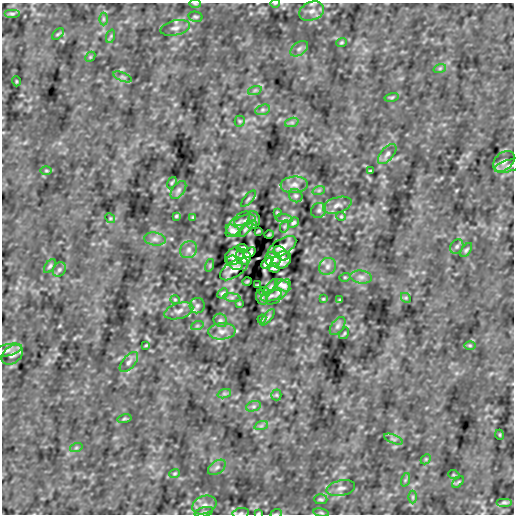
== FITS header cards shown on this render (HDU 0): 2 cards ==
NAXIS1  =                  512
NAXIS2  =                  512

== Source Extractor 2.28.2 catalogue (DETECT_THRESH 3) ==
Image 512 x 512 px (HDU 0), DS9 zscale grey, 1 PNG px = 1 image px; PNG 516 x 516 px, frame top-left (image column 1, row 512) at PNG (2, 3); each listed source drawn as its Kron ellipse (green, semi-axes under 4 px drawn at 4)
Background -3.63e-06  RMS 1.9e-04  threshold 5.61e-04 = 3 sigma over >= 5 px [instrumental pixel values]
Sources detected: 124; all 124 listed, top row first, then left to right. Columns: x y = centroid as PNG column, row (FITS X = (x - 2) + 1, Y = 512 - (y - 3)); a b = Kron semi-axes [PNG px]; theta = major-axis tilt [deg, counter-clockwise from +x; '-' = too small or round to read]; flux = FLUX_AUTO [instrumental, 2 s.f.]
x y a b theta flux
275 3 5 3 - 0.011
195 4 6 3 -2 0.014
312 11 13 9 22 0.094
12 14 8 4 0 0.021
195 17 7 5 -12 0.021
103 19 6 4 -90 0.018
175 28 15 7 12 0.064
58 34 7 4 44 0.015
111 36 7 4 71 0.019
341 42 5 4 - 0.016
299 49 10 6 35 0.042
90 57 6 4 46 0.015
440 68 6 4 19 0.018
122 77 10 4 -23 0.026
16 81 5 3 - 0.01
255 90 7 4 19 0.023
392 97 7 4 13 0.018
263 110 8 5 19 0.026
240 121 5 5 - 0.017
292 122 7 4 18 0.023
387 154 12 6 50 0.05
504 161 12 8 40 0.068
509 166 15 6 16 0.056
46 171 6 4 -1 0.016
370 171 3 3 - 0.011
172 183 6 3 57 0.014
294 185 14 8 5 0.084
178 190 10 6 53 0.038
319 190 6 4 19 0.018
296 196 7 6 - 0.029
248 199 10 4 50 0.023
337 205 15 7 17 0.075
319 210 8 7 - 0.034
277 212 3 2 - 0.0099
176 216 3 3 - 0.013
341 216 5 4 - 0.013
193 217 4 3 - 0.012
110 218 5 4 - 0.014
254 218 8 5 -68 0.024
284 219 8 4 -8 0.028
245 220 11 5 16 0.037
293 223 5 4 - 0.023
237 224 16 7 47 0.066
252 225 5 4 - 0.018
285 226 6 4 71 0.018
246 229 10 4 49 0.025
233 231 8 5 -34 0.061
258 231 3 2 - 0.013
269 235 5 3 - 0.012
155 239 11 6 -7 0.05
457 246 8 6 57 0.029
282 247 16 8 32 0.087
242 248 6 4 -4 0.027
189 250 9 8 - 0.054
466 250 8 4 56 0.023
250 253 6 3 42 0.031
281 253 9 5 -43 0.033
234 256 10 8 39 0.069
243 257 8 7 - 0.089
273 259 8 7 - 0.089
282 260 10 8 39 0.069
235 263 9 6 -35 0.036
266 263 6 3 46 0.033
210 265 6 4 72 0.015
50 266 8 4 56 0.023
327 266 9 8 - 0.053
274 268 6 4 -18 0.025
234 269 16 8 33 0.089
59 270 7 6 - 0.029
345 277 5 3 - 0.012
361 277 11 6 -7 0.05
247 281 5 3 - 0.012
258 285 4 2 - 0.012
283 285 8 5 -34 0.061
270 287 10 4 49 0.024
264 291 5 4 - 0.018
279 292 16 7 47 0.066
223 293 5 4 - 0.023
271 296 11 5 16 0.037
232 297 8 4 -8 0.028
262 298 8 5 -68 0.024
406 298 5 4 - 0.014
323 299 4 4 - 0.012
175 300 5 4 - 0.014
340 300 3 3 - 0.013
239 304 3 2 - 0.01
197 306 8 7 - 0.037
179 311 15 7 17 0.075
268 317 10 4 50 0.021
262 319 4 3 - 0.013
220 320 7 6 - 0.029
197 326 6 4 19 0.018
338 326 10 6 53 0.038
222 331 14 8 5 0.084
344 333 6 3 57 0.014
146 345 3 3 - 0.011
470 345 6 4 -1 0.016
6 350 15 6 14 0.056
12 355 12 8 40 0.066
129 362 12 6 50 0.049
224 394 7 4 18 0.023
276 395 5 5 - 0.017
253 406 8 5 19 0.026
124 419 7 4 13 0.018
261 426 7 4 19 0.023
500 435 5 3 - 0.01
394 439 10 4 -23 0.027
76 448 6 4 19 0.018
426 459 6 4 46 0.015
217 467 10 6 35 0.043
175 474 5 4 - 0.016
454 475 6 3 -18 0.011
405 480 7 4 71 0.019
458 482 7 4 44 0.015
341 488 14 7 12 0.064
413 497 6 4 -90 0.017
321 499 7 5 -1 0.022
504 502 7 4 0 0.022
204 505 12 9 22 0.085
204 512 9 5 16 0.027
241 513 8 5 10 0.027
258 513 3 2 - 0.011
321 513 8 4 -9 0.02
276 514 6 3 19 0.014
At the frame edge (FLAGS 8, measured only in part): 7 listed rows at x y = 275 3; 195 4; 312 11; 509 166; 241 513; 258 513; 276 514